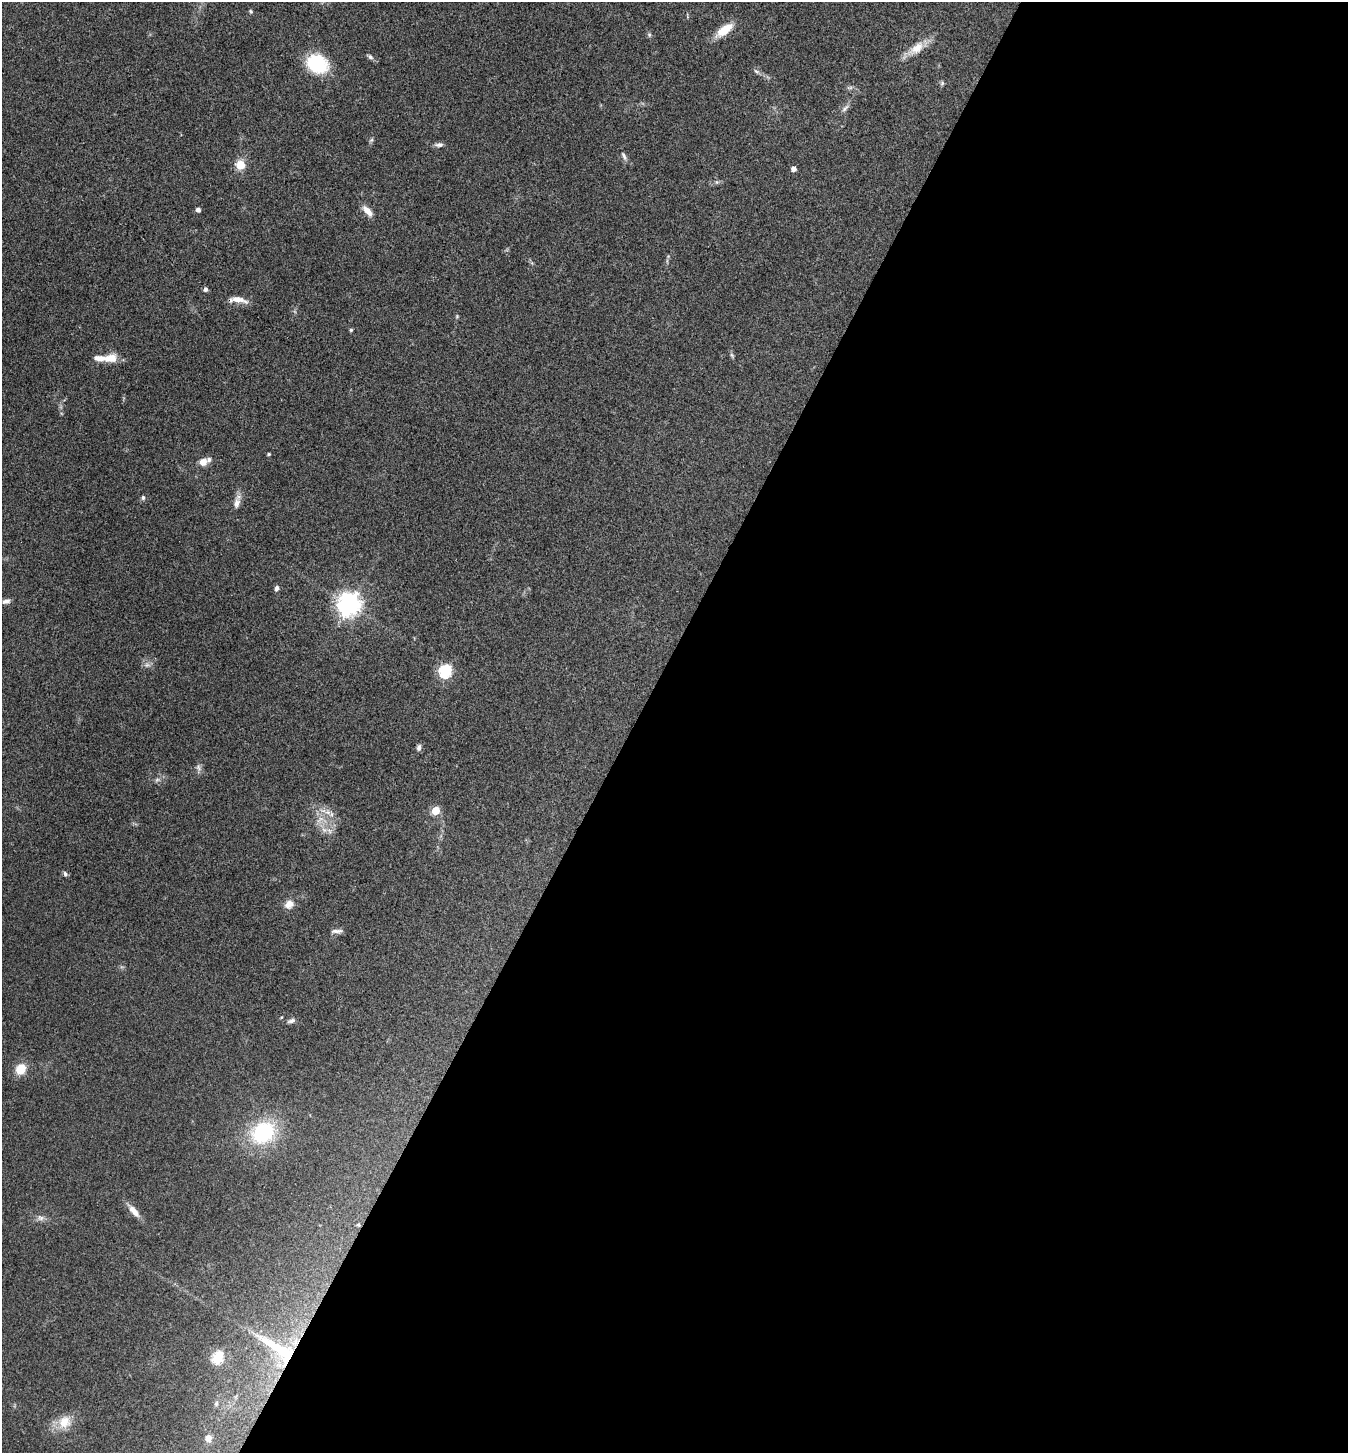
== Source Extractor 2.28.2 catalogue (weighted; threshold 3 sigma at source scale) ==
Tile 12 of 4 x 4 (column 4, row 3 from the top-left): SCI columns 4186-5531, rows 1458-2908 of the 5820 x 5813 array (HDU 1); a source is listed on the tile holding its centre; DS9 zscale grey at full resolution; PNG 1350 x 1455 px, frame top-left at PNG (2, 2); no overlay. Shown black and unused: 53% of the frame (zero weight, under 3 of 4 exposures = <1% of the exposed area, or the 3 px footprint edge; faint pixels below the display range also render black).
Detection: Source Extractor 2.28.2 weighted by HDU 2 'WHT'; one run over the whole footprint, this tile lists its part. Background 0.0707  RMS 0.0055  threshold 0.0246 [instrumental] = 3 sigma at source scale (4.5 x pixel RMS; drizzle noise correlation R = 1.50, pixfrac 1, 0.05/0.05 arcsec/px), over >= 5 px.
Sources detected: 56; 2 too faint to see at this stretch — not listed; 2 inside a brighter listed object's ellipse — not listed separately; the other 52 listed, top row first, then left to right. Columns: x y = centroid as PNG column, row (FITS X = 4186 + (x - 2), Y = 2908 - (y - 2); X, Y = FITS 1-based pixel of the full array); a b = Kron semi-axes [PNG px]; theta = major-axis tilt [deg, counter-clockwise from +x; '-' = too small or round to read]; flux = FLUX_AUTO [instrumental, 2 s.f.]
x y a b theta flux
251 11 5 4 - 0.73
724 30 23 9 37 9.8
649 35 6 5 - 0.92
916 48 27 12 37 8.7
370 57 8 5 -37 1.3
317 64 17 14 -30 38
756 71 9 4 -35 1.2
942 83 6 6 - 0.9
850 88 9 4 13 1.1
845 108 12 5 48 2
371 140 7 4 44 0.89
439 145 12 5 -1 1.8
624 156 13 5 -64 1.8
240 165 5 5 - 24
794 169 5 4 - 2.9
717 182 6 5 - 1
198 210 4 4 - 2
367 211 15 7 -47 4.7
205 289 5 4 - 1.7
238 299 24 7 -11 5.5
457 316 6 3 73 0.59
351 330 4 4 - 0.73
732 355 7 4 -71 0.95
111 358 16 10 9 7.7
269 454 4 3 - 0.79
203 462 9 8 - 4.6
143 498 6 5 - 1.2
237 503 13 8 79 3.5
276 588 7 5 75 1.7
6 601 11 6 10 2
349 604 8 7 - 460
445 671 6 6 - 71
419 747 8 5 81 1.7
198 768 11 6 -66 1.9
157 780 7 5 30 1.2
435 811 5 5 - 20
328 812 11 6 -33 3.2
324 830 9 6 -22 2.7
65 874 6 5 - 1.2
289 904 12 10 33 4.4
336 931 15 5 2 2.2
291 1021 10 6 14 1.7
21 1069 12 10 59 9.3
263 1132 28 22 33 46
134 1211 21 7 -50 5
40 1218 9 7 -25 2.1
358 1225 5 5 - 0.8
279 1349 57 15 -34 37
218 1358 6 5 - 48
216 1403 7 5 69 0.93
64 1422 18 16 54 9.6
208 1438 7 6 - 3.5
Overlapping masked pixels (flux is a lower limit): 3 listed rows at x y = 238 299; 358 1225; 279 1349